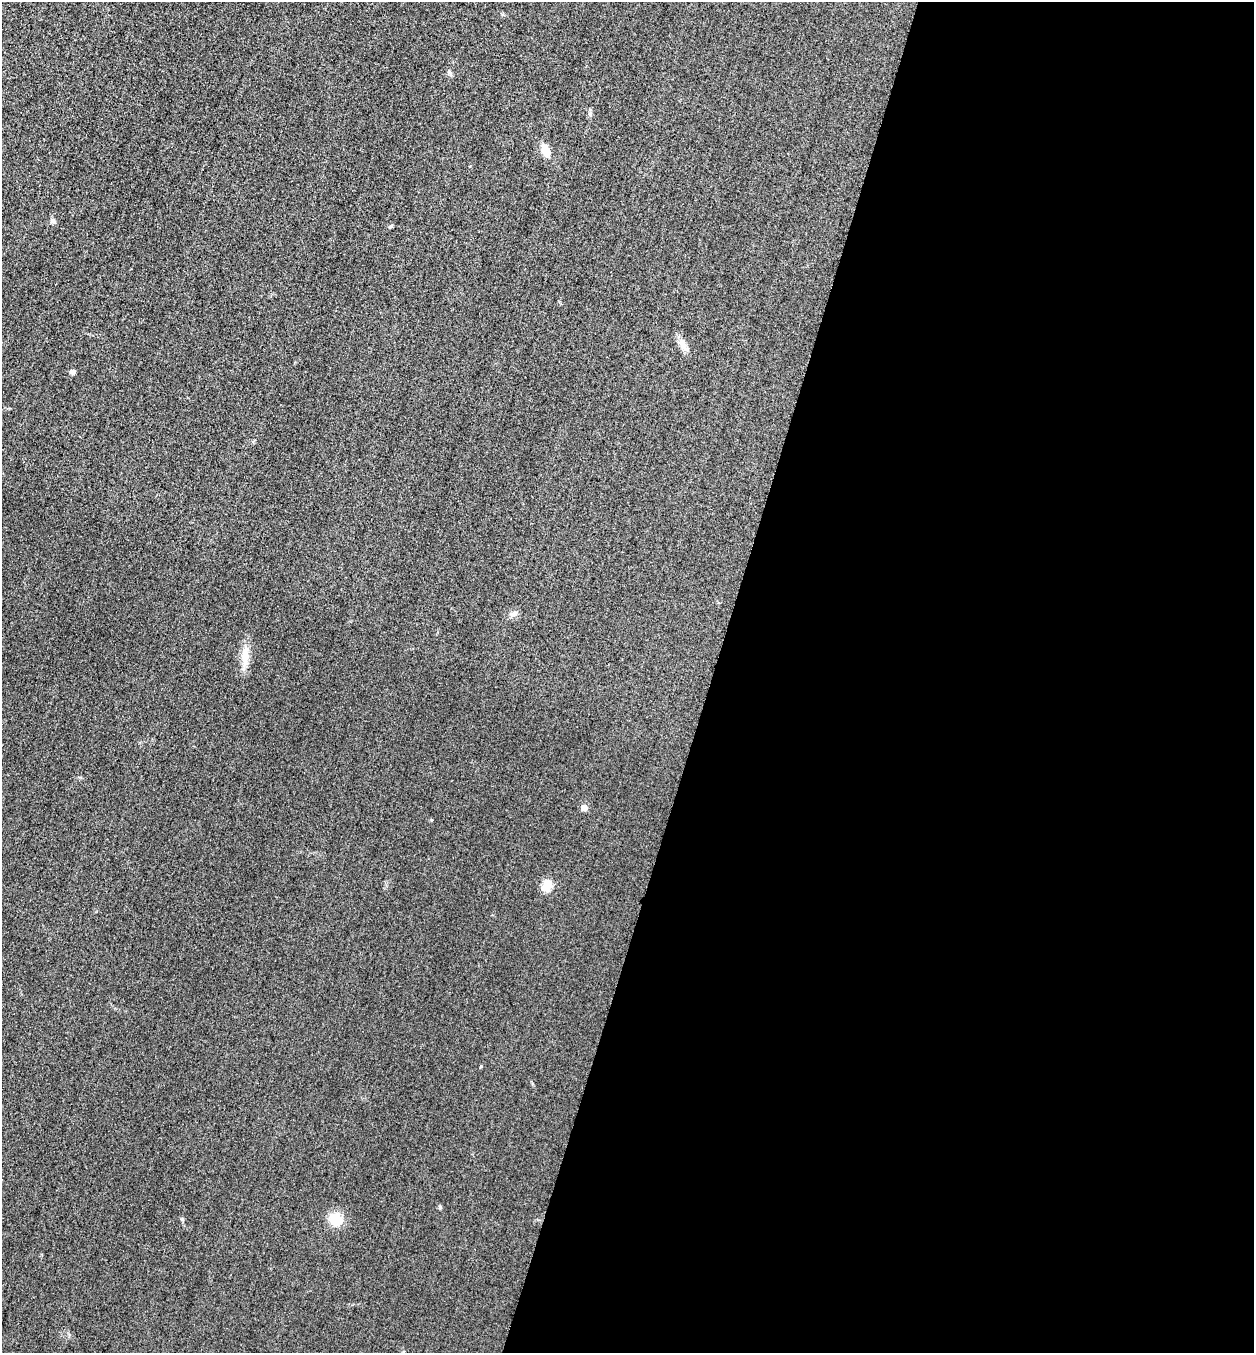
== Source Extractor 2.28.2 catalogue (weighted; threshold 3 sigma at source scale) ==
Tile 12 of 4 x 4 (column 4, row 3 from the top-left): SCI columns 3921-5172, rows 1374-2724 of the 5463 x 5449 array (HDU 1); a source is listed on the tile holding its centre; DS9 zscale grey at full resolution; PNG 1256 x 1355 px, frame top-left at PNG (2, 2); no overlay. Shown black and unused: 43% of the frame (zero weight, under 3 of 4 exposures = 3% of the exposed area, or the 3 px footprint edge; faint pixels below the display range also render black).
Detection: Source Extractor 2.28.2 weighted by HDU 2 'WHT'; one run over the whole footprint, this tile lists its part. Background 0.0756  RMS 0.017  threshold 0.0756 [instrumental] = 3 sigma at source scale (4.5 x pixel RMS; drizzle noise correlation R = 1.50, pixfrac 1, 0.05/0.05 arcsec/px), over >= 5 px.
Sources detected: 15; all 15 listed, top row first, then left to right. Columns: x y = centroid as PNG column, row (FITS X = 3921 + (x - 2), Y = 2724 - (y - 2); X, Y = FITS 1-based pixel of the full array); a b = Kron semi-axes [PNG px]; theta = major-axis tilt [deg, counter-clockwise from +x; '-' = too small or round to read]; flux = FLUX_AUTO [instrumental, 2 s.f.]
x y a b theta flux
449 73 8 4 -81 3.1
590 114 7 5 -72 3.5
545 150 13 8 -68 22
53 221 7 6 - 4
391 226 6 4 41 2.4
683 345 18 8 -73 12
72 371 5 4 - 7
514 613 11 6 21 6.4
245 655 28 9 86 24
584 808 5 5 - 16
431 820 4 3 - 1.4
547 885 6 5 - 84
481 1066 4 3 - 1.5
440 1207 5 5 - 2.3
335 1219 14 13 - 35
Unlisted compact peaks at least as high as the median listed source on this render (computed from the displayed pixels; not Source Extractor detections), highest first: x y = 182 1219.